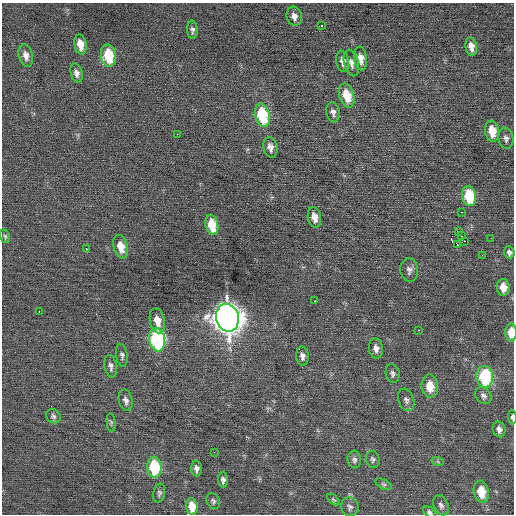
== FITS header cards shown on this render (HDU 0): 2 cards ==
NAXIS1  =                  512 / Axis length
NAXIS2  =                  512 / Axis length

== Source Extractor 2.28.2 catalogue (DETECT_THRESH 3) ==
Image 512 x 512 px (HDU 0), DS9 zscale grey, 1 PNG px = 1 image px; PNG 516 x 516 px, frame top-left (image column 1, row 512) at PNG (2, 3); each listed source drawn as its Kron ellipse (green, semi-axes under 4 px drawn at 4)
Background 0.0349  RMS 0.74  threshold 2.23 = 3 sigma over >= 5 px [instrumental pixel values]
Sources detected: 72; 1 with non-positive FLUX_AUTO (blend fragments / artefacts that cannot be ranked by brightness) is neither listed nor drawn; the other 71 listed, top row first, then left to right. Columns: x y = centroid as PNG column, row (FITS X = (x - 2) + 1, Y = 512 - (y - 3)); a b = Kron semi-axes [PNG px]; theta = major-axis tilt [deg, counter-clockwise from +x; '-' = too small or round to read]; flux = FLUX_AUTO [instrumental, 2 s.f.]
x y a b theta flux
294 16 9 7 -75 280
321 26 3 3 - 260
192 30 9 5 -86 150
80 44 10 6 -79 600
471 47 9 6 -82 350
26 56 11 7 -76 290
108 56 11 7 -83 2100
361 58 12 6 -83 400
343 61 11 6 -80 290
351 63 13 7 -77 280
76 73 10 6 -74 230
347 95 12 7 -74 1200
333 112 10 6 -80 200
262 115 12 7 -77 3100
492 131 10 7 -80 980
177 134 2 2 - 130
506 138 11 7 -80 200
270 147 10 7 -78 280
469 196 10 7 -81 2300
461 212 2 2 - 270
314 217 10 6 -79 480
212 225 10 6 -77 1300
459 231 4 2 - 780
5 236 7 5 -74 88
461 236 2 2 - 34
491 238 2 2 - 42
465 241 2 2 - 20
458 245 3 2 - 1100
121 247 12 7 -75 670
86 249 3 2 - 130
509 252 6 5 - 140
482 255 3 2 - 35
409 270 12 9 -83 240
503 287 8 6 -86 510
314 301 3 2 - 200
39 312 2 2 - 30
227 318 14 11 -76 68000
157 321 13 7 -77 570
418 330 3 2 - 150
511 332 9 5 -89 780
157 340 12 8 -79 7400
376 348 10 7 -82 270
122 355 11 5 -81 160
302 356 9 6 -85 210
111 366 11 6 -79 200
393 374 9 7 -79 160
485 377 11 8 -84 3900
430 386 12 8 -83 750
483 396 9 7 -49 180
126 400 11 6 -76 220
406 400 11 7 -69 190
53 416 8 6 -39 130
512 417 7 3 -87 110
111 423 9 4 -83 98
499 429 8 6 -75 220
214 452 2 2 - 99
373 459 9 6 -72 140
354 460 9 7 -82 160
438 462 6 4 -20 70
154 467 11 7 -84 3100
196 469 8 5 -87 200
223 480 7 5 -87 160
384 484 9 4 -25 99
481 492 11 7 -79 1000
159 493 9 6 76 130
333 500 7 4 -40 72
213 501 8 6 -65 130
441 505 10 7 -65 180
192 506 8 6 -85 890
350 507 9 8 - 190
429 512 7 4 -39 110
At the frame edge (FLAGS 8, measured only in part): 4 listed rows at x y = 511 332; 512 417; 192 506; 429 512
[1 non-positive-flux detection neither listed nor drawn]